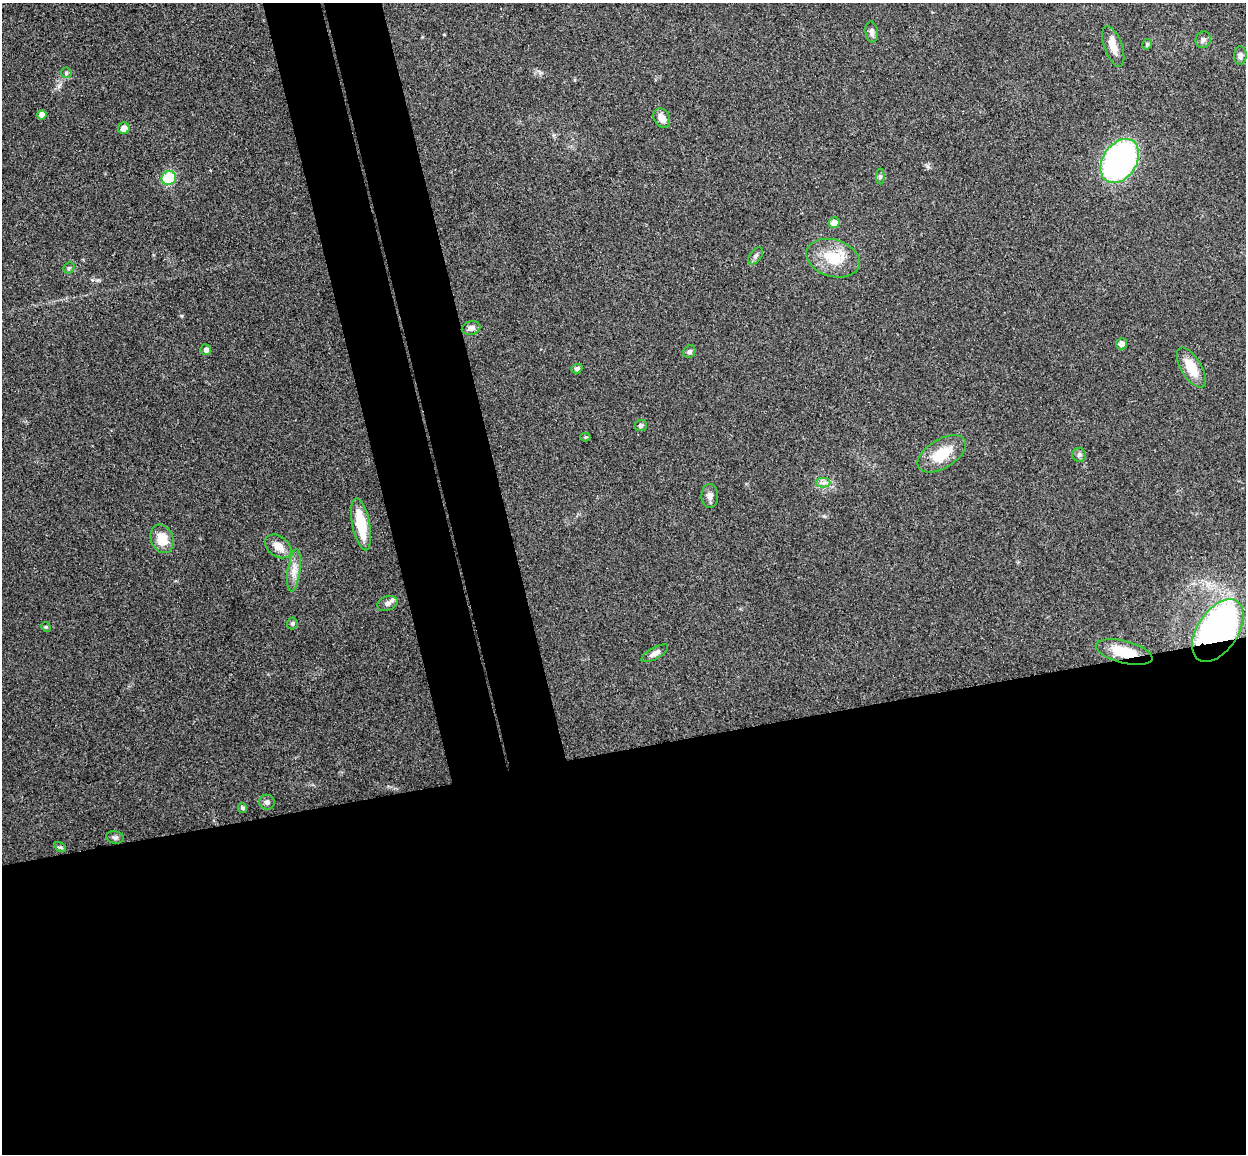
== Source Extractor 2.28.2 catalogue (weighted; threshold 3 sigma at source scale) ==
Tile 15 of 4 x 4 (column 3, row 4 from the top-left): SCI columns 2543-3786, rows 154-1305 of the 5086 x 5029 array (HDU 1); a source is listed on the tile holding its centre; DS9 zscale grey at full resolution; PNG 1248 x 1156 px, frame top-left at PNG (2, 3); each listed source drawn as its Kron ellipse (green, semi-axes under 4 px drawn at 4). Shown black and unused: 41% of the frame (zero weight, under 3 of 4 exposures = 5% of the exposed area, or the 3 px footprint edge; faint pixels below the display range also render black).
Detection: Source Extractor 2.28.2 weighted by HDU 2 'WHT'; one run over the whole footprint, this tile lists its part. Background 0.0705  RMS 0.0075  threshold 0.0339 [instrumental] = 3 sigma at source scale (4.5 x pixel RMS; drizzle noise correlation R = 1.50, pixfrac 1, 0.05/0.05 arcsec/px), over >= 5 px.
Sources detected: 42; all 42 listed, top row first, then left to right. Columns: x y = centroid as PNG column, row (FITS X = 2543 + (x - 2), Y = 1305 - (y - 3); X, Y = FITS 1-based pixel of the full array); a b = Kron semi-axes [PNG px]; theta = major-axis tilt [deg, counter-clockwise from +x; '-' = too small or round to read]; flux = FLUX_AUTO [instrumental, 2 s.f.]
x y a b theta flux
872 32 11 6 -82 2.7
1203 40 8 7 - 2.4
1147 44 5 4 - 1.4
1113 46 21 9 -70 8.2
1240 55 9 6 86 2.5
66 73 5 5 - 1.2
42 115 5 4 - 5.4
662 118 10 8 -60 6.3
124 128 6 5 - 4.9
1120 161 24 17 57 170
880 177 8 4 90 1.3
169 178 7 7 - 25
834 223 6 5 - 5.4
756 256 10 5 53 2.3
833 258 27 18 -17 23
69 268 6 5 - 1
471 328 9 7 17 3.3
1122 344 6 5 - 3.7
206 350 5 5 - 3.1
689 352 7 6 - 1.6
1191 368 22 10 -60 16
577 369 5 4 - 2.3
641 425 6 5 - 2
585 437 5 4 - 0.89
942 454 27 14 31 22
1079 455 7 7 - 1.9
823 483 7 5 0 2.3
710 496 12 8 -89 3.7
361 524 26 8 -79 24
162 539 15 11 -68 14
278 546 14 10 -37 7.4
294 570 21 6 82 6.6
387 603 10 7 20 3.4
292 623 6 5 - 1.3
46 627 5 4 - 0.87
1218 631 35 20 56 260
1124 652 29 11 -14 22
655 653 15 5 29 3.5
267 802 8 7 - 2.4
242 808 5 4 - 1.8
115 837 9 6 -15 1.9
60 847 6 4 -32 1.1
Overlapping masked pixels (flux is a lower limit): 2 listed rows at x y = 1218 631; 1124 652